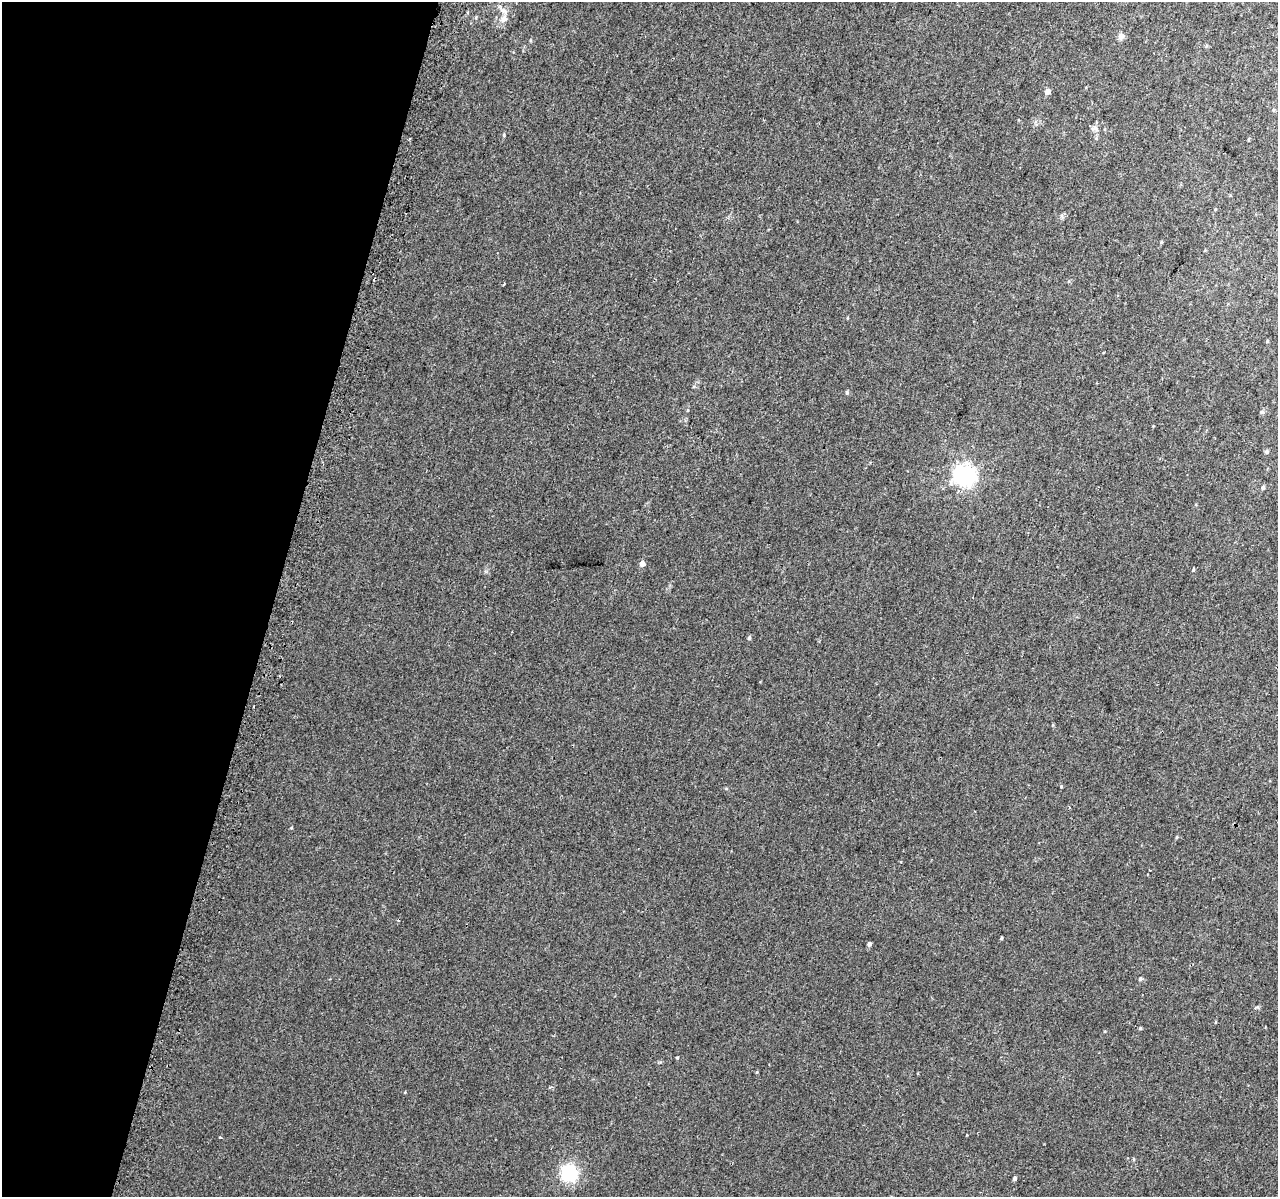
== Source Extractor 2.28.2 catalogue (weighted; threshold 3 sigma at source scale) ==
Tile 9 of 4 x 4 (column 1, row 3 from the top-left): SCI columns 55-1330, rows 1526-2720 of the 5221 x 5500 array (HDU 1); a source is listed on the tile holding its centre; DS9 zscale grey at full resolution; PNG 1280 x 1199 px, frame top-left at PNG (2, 2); no overlay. Shown black and unused: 21% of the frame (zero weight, under 2 of 3 exposures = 6% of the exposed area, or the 3 px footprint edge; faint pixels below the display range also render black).
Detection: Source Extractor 2.28.2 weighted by HDU 2 'WHT'; one run over the whole footprint, this tile lists its part. Background 0.014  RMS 0.0065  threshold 0.0293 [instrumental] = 3 sigma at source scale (4.5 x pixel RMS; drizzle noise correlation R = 1.50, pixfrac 1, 0.0396/0.0396 arcsec/px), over >= 5 px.
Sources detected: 35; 6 cosmic-ray / hot-pixel residue — not listed; the other 29 listed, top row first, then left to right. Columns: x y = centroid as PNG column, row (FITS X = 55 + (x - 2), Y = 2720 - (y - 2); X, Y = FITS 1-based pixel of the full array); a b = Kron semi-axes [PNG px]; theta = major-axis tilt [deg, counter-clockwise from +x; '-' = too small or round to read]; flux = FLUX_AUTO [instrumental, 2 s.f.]
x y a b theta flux
503 19 12 9 51 4.2
1121 37 10 7 86 2
1206 46 5 3 - 0.66
1047 92 5 4 - 4.3
1095 128 10 6 -11 2.1
504 135 5 3 - 0.68
409 139 3 2 - 1
1248 140 5 3 - 0.5
1161 242 5 3 - 0.57
1267 341 5 3 - 0.53
847 392 6 4 78 0.95
1262 412 6 5 - 1
1266 452 5 5 - 1.2
965 475 7 7 - 360
1263 487 5 4 - 1.3
642 564 5 4 - 4.3
1193 570 5 4 - 0.69
749 638 5 4 - 1
291 828 4 3 - 0.51
1001 938 4 3 - 0.64
869 944 4 4 - 1.7
1140 979 5 5 - 1.1
1140 1028 4 4 - 0.69
677 1058 3 3 - 0.62
757 1072 5 3 - 0.49
405 1092 4 3 - 0.44
220 1137 3 3 - 0.72
569 1173 10 10 - 45
1015 1178 5 4 - 1.2
Unlisted compact peaks at least as high as the median listed source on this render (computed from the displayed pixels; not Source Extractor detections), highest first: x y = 1061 786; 1257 1007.